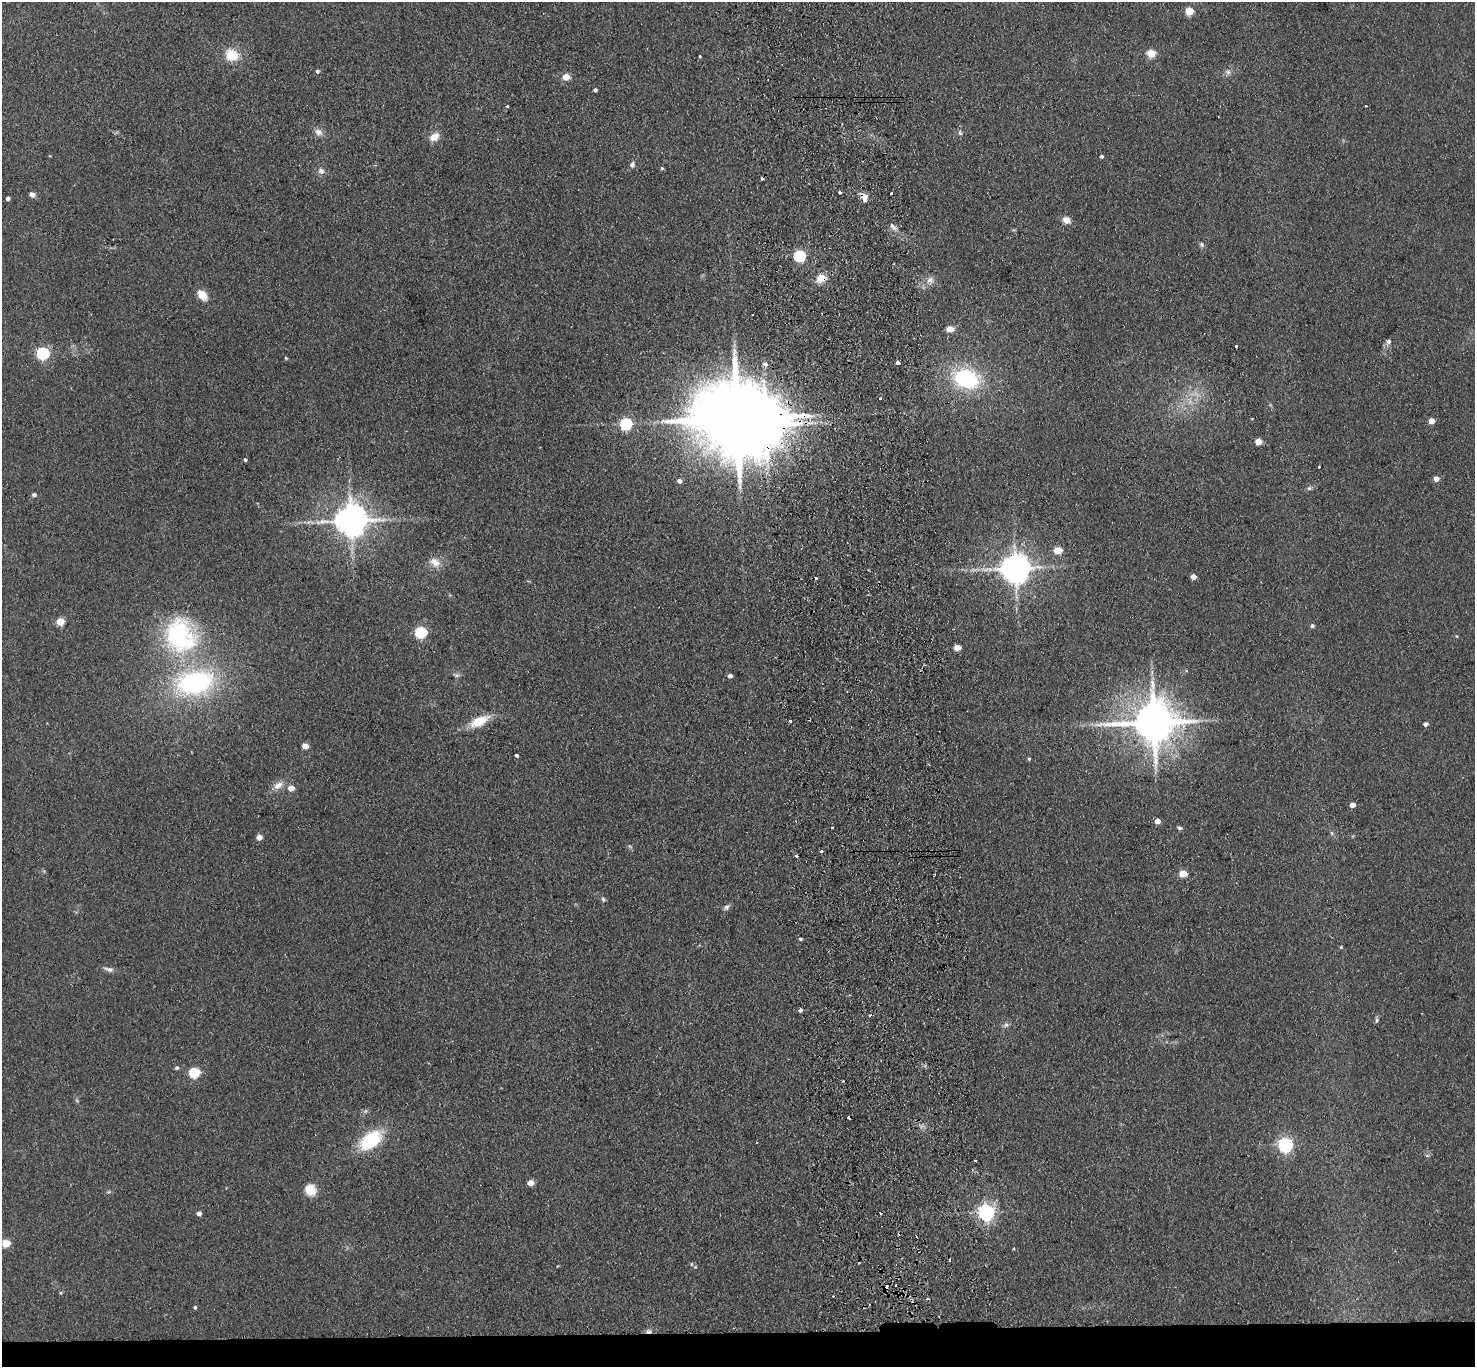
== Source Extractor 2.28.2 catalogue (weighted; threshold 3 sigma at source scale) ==
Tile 8 of 3 x 3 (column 2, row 3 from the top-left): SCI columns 1530-3002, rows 130-1494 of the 4532 x 4405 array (HDU 1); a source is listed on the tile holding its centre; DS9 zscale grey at full resolution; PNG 1477 x 1369 px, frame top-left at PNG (2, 2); no overlay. Shown black and unused: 3% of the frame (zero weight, under 2 of 3 exposures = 3% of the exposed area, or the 3 px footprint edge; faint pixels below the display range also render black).
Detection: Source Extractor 2.28.2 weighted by HDU 2 'WHT'; one run over the whole footprint, this tile lists its part. Background 0.139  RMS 0.011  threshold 0.0496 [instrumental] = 3 sigma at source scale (4.5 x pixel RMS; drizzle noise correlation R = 1.50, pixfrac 1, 0.05/0.05 arcsec/px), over >= 5 px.
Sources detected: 121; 1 too faint to see at this stretch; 1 inside a brighter object's white glare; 13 cosmic-ray / hot-pixel residue — not listed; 1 inside a brighter listed object's ellipse — not listed separately; the other 105 listed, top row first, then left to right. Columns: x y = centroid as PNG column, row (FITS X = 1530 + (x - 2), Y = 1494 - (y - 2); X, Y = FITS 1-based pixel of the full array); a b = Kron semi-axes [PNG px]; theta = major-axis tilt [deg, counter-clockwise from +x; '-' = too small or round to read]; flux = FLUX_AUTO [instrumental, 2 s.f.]
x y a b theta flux
1189 11 5 5 - 34
1151 53 5 5 - 36
231 55 13 12 - 26
700 56 3 2 - 1.1
317 71 5 4 - 2.2
1228 72 8 7 - 3.8
566 77 5 4 - 25
595 90 4 3 - 2.4
507 106 3 3 - 2.4
1366 106 2 2 - 1.2
318 132 11 8 -40 6.4
960 133 7 5 -74 2.2
434 137 13 9 31 10
1101 156 4 4 - 2.2
632 164 8 7 - 3.4
662 168 4 4 - 1.5
321 171 9 8 - 4.8
840 192 4 3 - 4.1
891 193 3 3 - 1.7
32 194 7 5 -23 4.7
864 196 9 6 -16 8.2
8 198 4 3 - 3
1066 220 11 9 -28 6.7
893 226 11 5 -40 4
1202 245 7 6 - 2.5
799 256 6 6 - 97
821 278 9 8 - 14
930 280 11 9 6 6.8
202 295 11 8 -48 15
950 329 5 4 - 17
1388 341 7 6 - 3.3
1236 346 3 3 - 2.9
43 353 6 5 - 150
286 358 4 4 - 1.2
898 363 3 3 - 23
765 364 4 4 - 6.5
966 379 29 20 -16 96
880 399 3 2 - 2.3
738 418 28 19 0 17000
1432 421 5 4 - 10
626 424 6 6 - 120
1258 441 5 4 - 17
245 460 4 3 - 1.7
1319 467 3 3 - 3.2
1436 478 5 5 - 7.3
679 481 4 4 - 4.5
1309 488 7 5 19 2.4
34 494 4 4 - 3.2
351 520 10 9 - 2300
1058 550 6 5 - 24
435 562 15 11 -32 11
1015 568 9 9 - 1700
1193 577 5 4 - 6.1
60 621 5 5 - 34
1312 626 5 4 - 2.5
420 632 6 5 - 110
180 635 48 40 -66 150
1457 636 5 3 - 0.99
957 648 5 4 - 14
457 675 7 5 11 2.4
730 676 4 4 - 4.6
195 683 43 27 9 180
479 721 24 11 25 24
790 721 3 2 - 2.5
1154 722 14 12 7 4600
1425 724 5 4 - 3.7
305 746 5 4 - 11
517 755 4 3 - 11
1029 759 5 4 - 1.5
278 785 15 8 31 9
291 788 5 5 - 11
1352 805 5 4 - 6.8
1157 821 5 4 - 7.7
832 827 3 3 - 2.6
1180 828 7 5 -18 2.2
1332 833 6 4 -89 1.6
259 837 4 4 - 9.5
821 851 4 3 - 2.2
796 856 3 2 - 2.1
1183 874 5 4 - 25
603 899 7 5 -74 1.9
726 907 9 6 33 3.2
800 939 5 3 - 1.8
1341 947 4 4 - 1.2
109 969 14 6 -12 4.8
800 1010 3 3 - 7.5
870 1015 3 3 - 2
1377 1020 8 5 85 2.1
1006 1025 9 5 27 2.9
177 1068 5 5 - 2
194 1073 6 5 - 79
922 1126 7 4 34 2.5
371 1140 24 14 36 64
1285 1145 7 6 - 230
975 1161 3 2 - 1.4
530 1183 5 4 - 13
310 1190 14 13 - 15
986 1212 6 6 - 400
199 1213 5 4 - 5
880 1213 3 3 - 3.2
6 1243 5 5 - 34
691 1264 6 4 89 1.3
60 1293 5 4 - 1.3
195 1307 4 4 - 1.6
648 1331 9 5 10 3.8
Overlapping masked pixels (flux is a lower limit): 5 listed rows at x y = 864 196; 821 278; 738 418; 1154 722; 648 1331